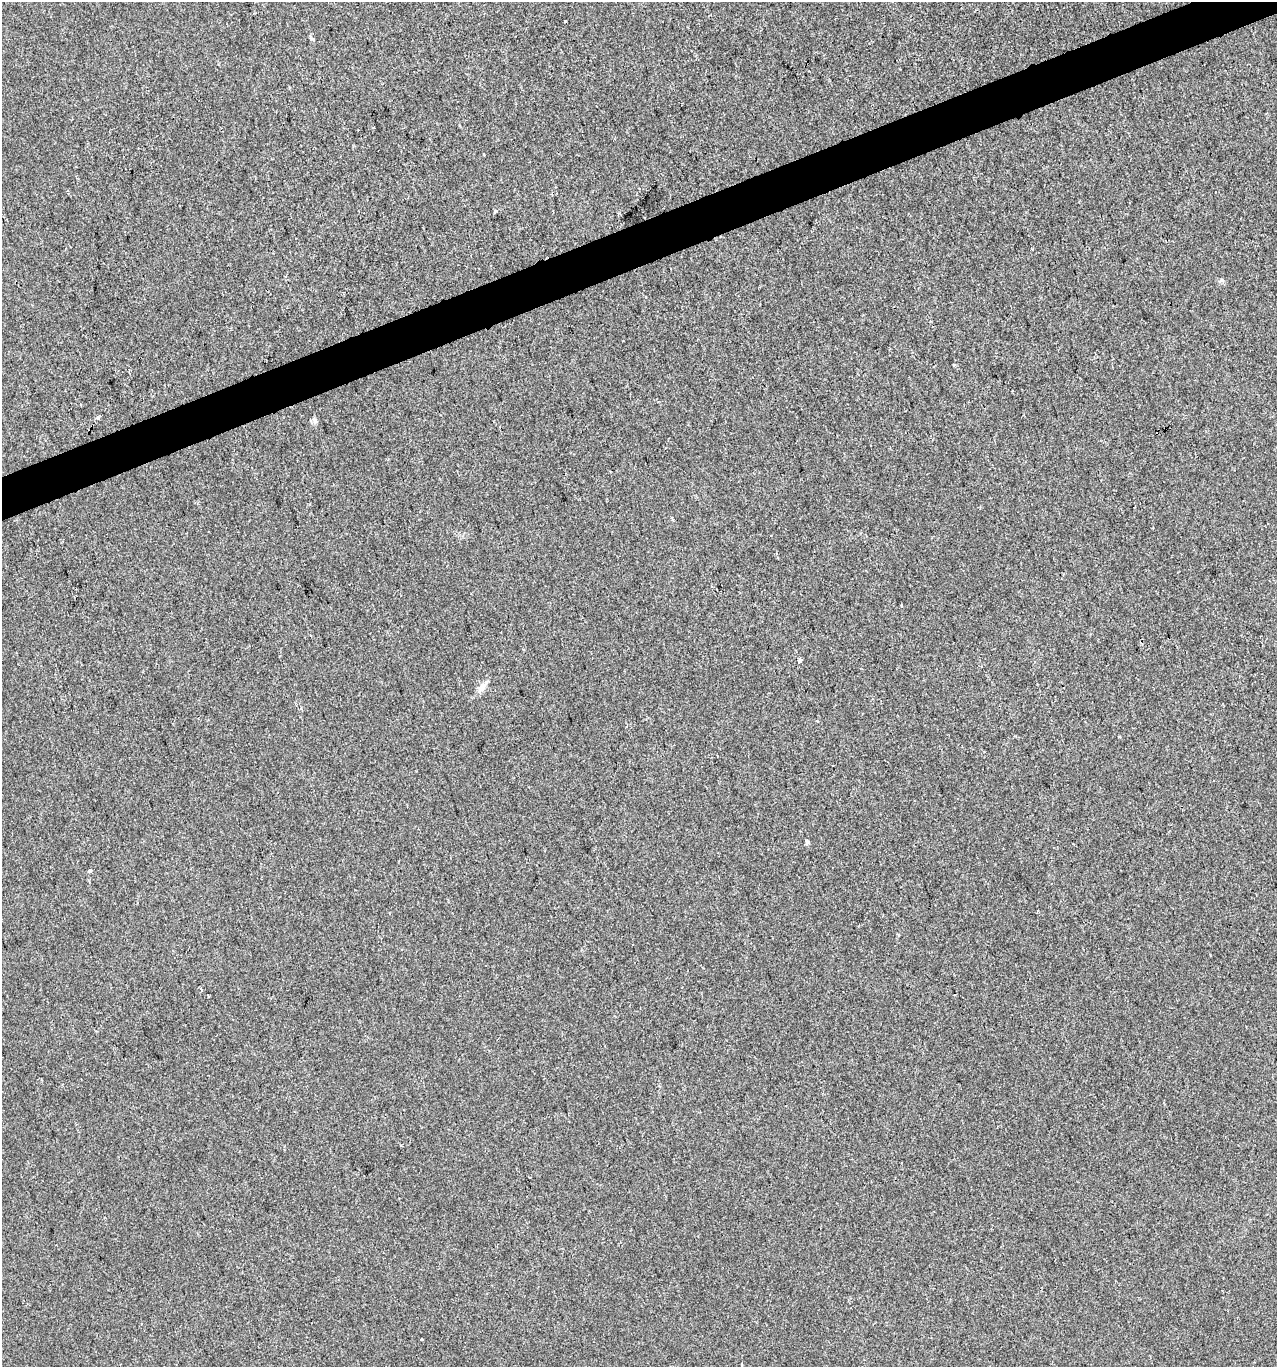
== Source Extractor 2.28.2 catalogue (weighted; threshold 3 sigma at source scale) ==
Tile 10 of 4 x 4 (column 2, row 3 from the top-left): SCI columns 1400-2674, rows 1366-2730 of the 5294 x 5460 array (HDU 1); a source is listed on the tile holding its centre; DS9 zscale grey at full resolution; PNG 1279 x 1369 px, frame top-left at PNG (2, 2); no overlay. Shown black and unused: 3% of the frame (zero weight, under 2 of 3 exposures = <1% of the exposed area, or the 3 px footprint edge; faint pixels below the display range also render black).
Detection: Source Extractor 2.28.2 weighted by HDU 2 'WHT'; one run over the whole footprint, this tile lists its part. Background 9.07e-04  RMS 0.0047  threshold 0.0212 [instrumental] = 3 sigma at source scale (4.5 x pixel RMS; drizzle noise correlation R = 1.50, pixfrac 1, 0.0396/0.0396 arcsec/px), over >= 5 px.
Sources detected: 16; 1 cosmic-ray / hot-pixel residue — not listed; the other 15 listed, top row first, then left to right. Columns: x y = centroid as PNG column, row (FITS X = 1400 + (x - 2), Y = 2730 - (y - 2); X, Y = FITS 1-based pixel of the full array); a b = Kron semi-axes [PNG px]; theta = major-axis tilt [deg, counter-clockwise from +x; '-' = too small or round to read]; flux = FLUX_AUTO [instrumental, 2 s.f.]
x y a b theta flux
495 211 4 3 - 0.62
954 365 3 3 - 1.6
98 417 4 3 - 26
314 420 9 4 -65 1.1
901 605 3 2 - 1.2
799 660 4 3 - 3.2
482 688 14 8 52 3.3
301 708 5 3 - 0.5
807 842 6 5 - 0.83
89 871 4 4 - 1.2
955 994 3 3 - 0.95
208 996 3 2 - 0.56
529 1177 3 2 - 0.65
422 1339 3 2 - 0.44
742 1365 3 3 - 4.9
Unlisted compact peaks at least as high as the median listed source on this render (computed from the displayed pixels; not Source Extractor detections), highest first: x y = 565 21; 1222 280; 312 39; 401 1145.